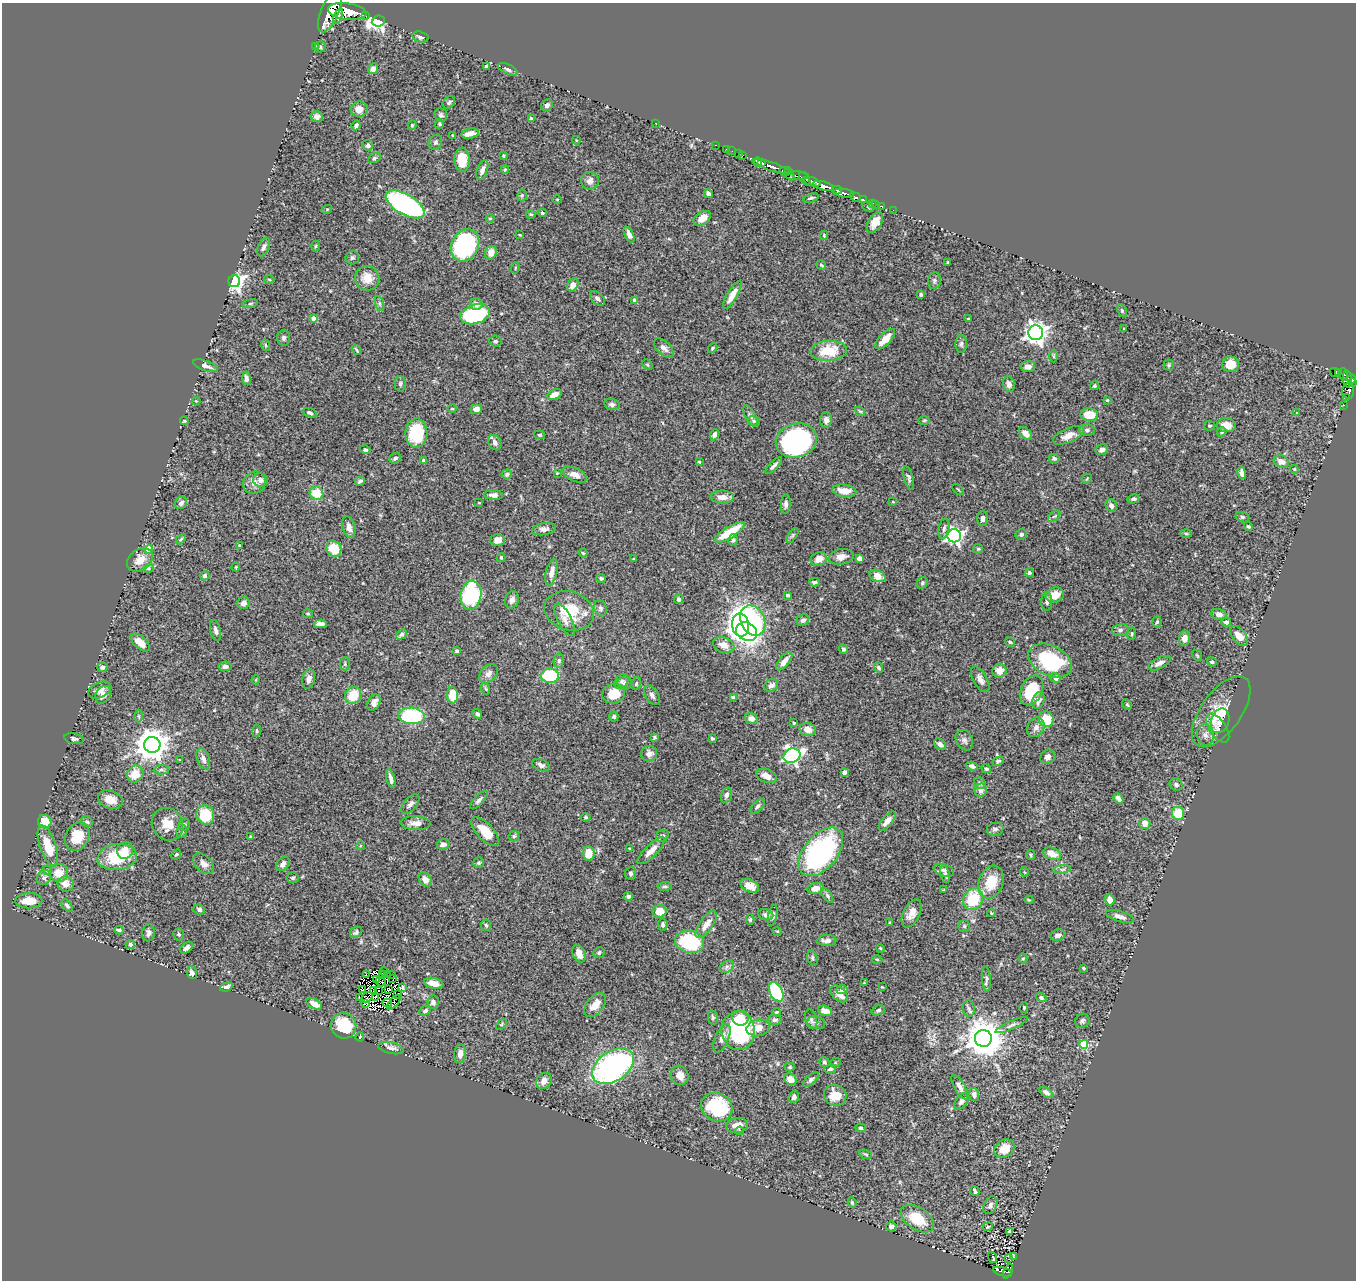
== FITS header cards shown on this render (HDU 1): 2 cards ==
NAXIS1  =                 1354
NAXIS2  =                 1278

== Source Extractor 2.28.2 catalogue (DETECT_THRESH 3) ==
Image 1354 x 1278 px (HDU 1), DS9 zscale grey, 1 PNG px = 1 image px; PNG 1358 x 1282 px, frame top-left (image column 1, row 1278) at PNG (2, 3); each listed source drawn as its Kron ellipse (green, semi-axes under 4 px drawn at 4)
Background 0.886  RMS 0.03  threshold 0.0902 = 3 sigma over >= 5 px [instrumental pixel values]
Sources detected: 503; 9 with non-positive FLUX_AUTO (blend fragments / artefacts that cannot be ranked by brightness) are neither listed nor drawn; the other 494 listed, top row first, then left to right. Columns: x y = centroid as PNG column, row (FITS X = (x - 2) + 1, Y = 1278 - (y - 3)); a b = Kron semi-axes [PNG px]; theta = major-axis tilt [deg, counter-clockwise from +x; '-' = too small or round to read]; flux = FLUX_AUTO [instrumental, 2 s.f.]
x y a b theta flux
330 11 22 9 67 6800
347 11 19 8 -8 5400
338 16 8 3 70 830
365 16 3 3 - 130
378 21 6 5 - 790
420 37 8 5 -16 6.2
315 47 3 2 - 8.9
320 47 6 5 - 3.1
486 66 4 4 - 2.3
373 69 5 5 - 10
508 69 11 4 -24 6.1
449 102 7 5 40 3.9
547 105 6 5 - 5.5
359 109 8 7 - 17
441 115 7 6 - 5.1
317 116 6 5 - 11
531 119 4 3 - 7
655 123 3 2 - 1.7
439 124 4 4 - 2.3
356 125 5 3 - 5
412 125 5 3 - 2.4
470 133 9 5 9 16
453 135 3 3 - 1.6
576 140 4 3 - 1.5
435 142 8 6 60 4.6
368 145 5 5 - 6
715 145 3 2 - 18
726 149 2 2 - 18
732 151 2 2 - 5.5
738 154 2 2 - 20
742 155 3 3 - 53
503 156 3 3 - 1.8
374 158 7 4 28 3.5
462 160 12 7 -86 34
758 162 5 4 - 1100
762 162 4 3 - 670
772 167 21 4 -19 1800
505 169 4 4 - 2.1
482 170 10 5 68 8.8
784 171 5 3 - 140
790 174 7 3 -66 190
796 176 13 4 -2 220
805 179 7 4 -52 550
590 181 9 8 - 9.6
812 182 9 4 -19 720
823 186 10 4 -16 2200
837 190 5 3 - 480
708 193 4 4 - 7.3
844 193 10 4 -8 1500
522 195 6 4 74 3.4
855 197 6 3 -20 220
811 198 8 3 17 3.4
557 199 5 3 - 1.6
863 200 3 3 - 100
872 203 4 3 - 62
405 204 21 10 -30 420
876 204 3 2 - 28
882 206 3 2 - 35
868 207 6 4 -25 3.1
327 209 5 3 - 1.9
893 210 2 2 - 7.2
542 213 4 4 - 2.7
531 214 5 3 - 1.8
490 218 4 3 - 2.4
702 218 9 6 35 18
875 222 11 6 59 17
629 234 9 4 -65 9.9
520 235 4 2 - 1.6
824 235 4 4 - 2.2
465 245 17 13 63 340
316 246 5 3 - 2.3
264 247 10 5 65 6.4
491 253 7 5 68 20
352 258 7 6 - 4.4
948 263 3 2 - 2.1
821 265 5 3 - 2.5
515 268 5 3 - 1.9
367 278 12 12 - 28
269 279 5 3 - 2
234 281 6 6 - 950
934 281 8 6 81 5.2
573 285 7 5 58 13
921 294 3 3 - 3.2
732 295 16 5 59 23
597 298 9 5 -44 6.7
635 301 4 4 - 13
250 303 8 4 9 2.9
379 303 8 3 -71 4
476 304 6 6 - 12
1122 311 7 4 -63 3.2
475 314 15 9 17 180
313 318 4 4 - 13
969 318 3 3 - 2.1
1124 329 3 2 - 1.3
1036 333 7 7 - 1500
284 338 8 6 86 5.5
885 339 13 6 46 27
496 341 6 5 - 3.8
961 344 9 5 88 5.2
265 345 6 3 -70 2.3
664 348 12 6 -43 10
712 348 5 4 - 2.7
356 350 5 2 - 2.5
829 351 18 10 4 58
1054 356 6 4 -88 2.2
1230 364 8 7 - 30
647 365 6 4 -45 2.1
1169 365 5 5 - 2.7
205 366 13 5 -20 9.7
1028 366 7 5 4 11
1334 372 4 3 - 120
1338 372 3 3 - 130
1343 374 6 3 -86 56
246 378 7 4 -79 6.5
1347 379 8 4 -81 500
1352 379 4 4 - 360
1352 382 4 3 - 300
400 384 7 6 - 4.8
1009 384 8 6 -79 9.4
1094 386 4 4 - 2.9
1348 391 8 6 87 140
554 394 8 4 26 16
1347 398 4 3 - 17
1107 400 4 3 - 1.6
196 401 4 4 - 2
612 404 8 5 -9 5.7
1343 405 3 2 - 18
452 409 5 3 - 1.8
476 409 6 5 - 13
860 411 5 4 - 2.4
310 413 7 4 -20 4.6
1297 413 3 3 - 1.7
1089 415 9 6 -2 43
751 416 12 5 -61 7.1
826 420 8 6 88 7.2
924 420 6 4 1 2.4
184 421 4 3 - 2.1
754 421 6 5 - 3.6
1226 425 9 7 -7 26
1209 426 5 5 - 2.8
1087 430 8 5 -1 5.1
1222 432 5 4 - 3.4
416 433 14 11 90 84
1026 433 8 5 -44 15
540 435 5 4 - 2.9
714 435 6 4 69 7.9
1068 435 16 7 24 19
796 441 21 17 16 370
495 442 8 6 -64 8.9
1102 449 6 5 - 7.7
365 450 5 4 - 4.1
395 458 6 5 - 5.4
1054 458 5 4 - 4.2
424 461 4 4 - 5.2
699 462 4 3 - 2.2
1281 462 8 6 -23 15
774 466 11 3 45 5.5
1294 469 4 4 - 1.9
557 473 4 4 - 1.8
1242 473 6 3 -79 8.8
507 474 5 5 - 4.6
575 475 13 6 -24 14
909 478 12 4 -74 5
1087 479 5 2 - 1.4
261 480 7 6 - 9.1
360 481 5 3 - 4
254 483 12 10 37 14
958 489 6 2 -45 1.8
844 491 12 6 -7 24
317 493 7 6 - 42
494 495 9 5 -3 9.8
722 497 12 6 0 17
1133 499 6 4 15 4.2
893 502 4 2 - 1.6
181 503 7 5 50 6.3
479 503 3 3 - 1.5
786 504 10 5 86 6.4
1111 505 6 5 - 6.9
1054 516 7 3 36 2.9
1242 517 7 5 -16 3.7
982 518 7 5 88 6.7
1248 526 5 4 - 3.8
349 527 11 6 -77 13
544 529 12 6 9 8.4
944 529 10 5 79 6.8
730 532 17 6 31 51
1186 533 6 4 -2 2.6
1021 534 6 5 - 5.1
792 535 8 3 55 3.3
954 536 6 6 - 600
181 539 6 3 46 2.4
497 540 7 6 - 15
733 540 6 4 73 4
240 546 3 3 - 2.6
149 549 4 4 - 55
334 549 8 7 - 46
978 549 5 4 - 2.7
583 553 4 4 - 2.6
841 557 12 7 10 14
501 558 4 3 - 2.1
859 558 4 4 - 18
633 559 3 3 - 1.8
819 559 8 6 20 18
140 560 14 10 35 21
236 567 4 3 - 1.6
148 568 5 4 - 2.7
552 572 13 5 76 16
1029 573 4 4 - 3.5
205 576 5 4 - 4.2
877 576 8 6 -23 22
601 578 4 4 - 5.4
815 582 5 3 - 3.4
922 583 6 5 - 3.2
471 595 14 10 82 190
787 595 4 4 - 3.7
1055 595 9 7 18 27
679 599 5 4 - 4.9
512 600 9 7 72 9
1047 601 9 5 86 7
243 603 6 6 - 9.7
600 608 8 6 -65 5.1
569 611 25 19 -17 74
308 614 5 4 - 2.3
1219 614 7 5 -15 9.9
565 620 18 7 -62 12
753 620 16 12 -65 240
803 620 6 5 - 6.5
1157 622 5 4 - 3
1226 622 5 4 - 5.8
320 624 6 4 -2 12
741 625 11 8 -82 2100
216 630 11 5 -77 7.2
1120 630 8 6 10 5.4
747 632 11 9 -29 310
402 634 6 4 46 4.7
1132 634 6 3 82 2.6
1239 636 11 6 -49 22
1184 638 7 5 82 14
140 642 11 6 -42 22
1010 642 5 5 - 3
724 645 11 7 -17 19
843 649 5 4 - 4.9
457 651 3 3 - 4.1
1197 655 6 3 -54 2.2
559 660 7 5 76 4.3
1050 660 23 15 -26 160
784 661 11 5 51 14
1212 662 5 4 - 3.6
1159 663 12 5 25 12
345 664 6 5 - 3.6
225 666 6 5 - 7.4
102 667 5 4 - 7.3
878 667 5 4 - 3.8
999 671 7 7 - 20
488 674 11 7 47 10
550 676 9 7 1 120
1056 678 5 4 - 13
309 679 10 6 78 11
980 679 14 7 -60 11
256 680 4 4 - 1.9
621 681 8 6 52 6.3
625 683 7 6 - 7.2
636 684 6 5 - 3.1
771 685 7 6 - 9.8
486 689 6 4 -71 2.6
100 690 12 7 24 15
1031 690 16 10 64 79
614 694 11 9 19 45
103 695 9 7 56 10
353 695 9 8 - 53
453 695 8 5 -83 46
652 695 11 6 -57 8.1
733 698 4 3 - 5.1
1038 700 8 6 72 10
374 703 8 6 64 14
1127 705 5 3 - 2.8
1221 712 41 20 54 72
477 714 5 4 - 4.5
139 716 6 4 -89 2.7
412 716 13 8 -5 190
614 717 5 5 - 3.2
751 719 6 5 - 10
1046 719 8 7 - 46
1220 721 12 9 73 10
794 723 3 3 - 2.4
1036 727 10 8 59 11
1218 728 17 8 -55 12
808 730 8 6 -14 19
257 731 6 4 84 2.7
1205 735 10 8 -81 11
654 738 4 3 - 2.6
712 738 3 3 - 4.4
74 739 9 5 -12 4.4
964 740 11 8 -63 8
940 744 7 5 -39 9.6
152 745 8 8 - 3700
649 754 8 7 - 10
792 756 8 7 - 560
1048 757 8 7 - 8.8
203 759 11 6 -72 11
179 760 2 2 - 1.4
998 761 6 4 28 3.4
541 765 9 5 -23 6.5
972 766 6 4 -23 8.2
986 769 5 4 - 3.5
161 770 7 5 3 5
844 772 4 4 - 8.2
135 774 9 7 51 35
766 776 11 6 -21 14
391 778 10 4 -75 8.7
980 783 6 5 - 6.2
1176 784 7 6 - 5.3
981 790 7 6 - 8.3
726 795 8 5 72 5.6
110 799 13 9 -19 22
1118 799 6 4 -50 8.9
479 800 11 4 46 6.3
410 804 12 6 50 7.6
757 806 8 5 45 5
1178 813 6 6 - 57
205 815 10 8 -66 82
586 817 5 4 - 2.5
887 821 11 5 51 15
45 822 7 6 - 36
87 822 6 5 - 3.8
416 823 15 7 -2 16
1145 823 5 5 - 16
167 824 17 15 -56 31
184 825 6 5 - 4.1
995 829 8 6 9 6.2
182 831 7 5 79 3.6
485 832 18 8 -46 33
77 836 15 11 61 49
514 836 5 5 - 3.2
662 836 7 5 35 4.1
250 837 4 3 - 1.9
443 844 6 5 - 12
48 846 21 8 -71 51
360 846 4 3 - 1.7
629 848 3 2 - 1.7
125 850 8 8 - 16
651 850 18 6 45 18
821 852 28 17 50 350
589 853 7 6 - 35
176 854 6 4 47 2.8
1052 854 9 6 -21 21
1031 855 5 4 - 2.6
117 857 20 13 6 99
479 863 5 5 - 3
204 864 12 8 -45 12
283 864 8 6 52 7.9
1062 869 9 4 8 4.6
47 870 5 4 - 2.4
944 870 10 6 -18 6.9
1024 872 5 3 - 1.8
59 873 9 9 - 28
631 873 6 5 - 4.1
945 874 9 4 -78 5.4
44 878 8 6 53 5.6
293 878 6 5 - 3.6
425 879 8 5 -55 17
991 882 17 12 70 50
66 884 8 7 - 18
665 886 7 4 5 3.4
750 886 10 6 -25 19
816 888 8 5 11 20
943 890 3 2 - 1.6
827 895 8 4 -55 4.4
628 896 5 4 - 4.8
973 899 11 9 59 81
1029 900 4 3 - 1.8
1110 900 5 5 - 13
29 901 13 7 1 36
67 906 7 4 -51 4.7
199 909 6 5 - 4.2
660 911 7 6 - 26
912 913 15 8 63 18
991 913 4 3 - 2.1
766 915 7 5 -9 5.9
773 916 11 4 77 6.2
1120 916 14 5 -17 13
750 920 5 4 - 2.6
890 923 3 3 - 2.7
663 924 6 4 -82 4.9
706 924 16 6 55 22
486 925 6 5 - 3.4
964 926 6 6 - 3.5
119 930 5 3 - 4.5
777 931 4 3 - 1.7
356 932 7 5 34 4.9
149 933 8 6 86 7.2
179 934 6 5 - 3.8
1058 935 7 5 20 7.9
827 940 9 5 1 11
689 942 14 11 -11 140
130 944 4 4 - 7
187 948 7 4 42 6.4
880 948 4 3 - 1.8
599 953 6 5 - 3.8
579 954 9 6 -65 18
812 958 8 5 -70 3.9
877 959 5 3 - 1.9
1023 959 5 4 - 2.5
727 967 8 5 31 5.8
1083 968 3 3 - 3.3
384 971 4 3 - 1.4
192 973 6 5 - 6.5
366 974 3 2 - 3.4
383 974 3 3 - 1.1
391 974 2 2 - 0.2
387 975 3 2 - 1.3
393 978 3 2 - 7.8
986 979 13 4 -86 5.8
377 980 3 2 - 0.79
381 982 5 2 - 1.4
434 983 10 5 -12 17
864 983 2 2 - 1.3
226 987 6 4 19 7
882 987 2 2 - 1.2
402 988 4 3 - 3
842 989 5 5 - 5.2
362 990 2 2 - 1.5
389 990 3 2 - 3.6
374 991 2 2 - 1.6
378 991 2 2 - 1.6
776 992 10 6 -61 140
839 994 10 6 -43 17
398 995 3 2 - 3.1
359 997 3 2 - 3.7
375 997 3 3 - 3.5
366 998 7 3 41 1.5
1041 998 5 4 - 3.5
394 1002 9 3 47 7.4
433 1002 7 6 - 7.5
387 1003 5 3 - 3.5
314 1004 8 5 -29 14
365 1004 3 2 - 2.5
595 1005 14 8 51 24
969 1008 8 6 -86 5.5
1024 1008 5 4 - 2.3
878 1010 7 5 20 4.2
425 1011 6 4 27 5
825 1011 7 4 -19 16
776 1012 4 3 - 2.4
713 1017 7 5 -80 4.5
740 1018 8 7 - 28
811 1019 10 5 -75 6.1
775 1020 7 5 -3 5.8
1082 1021 7 7 - 5.1
816 1023 9 6 -11 6.4
501 1024 6 4 47 2.4
1012 1025 17 4 24 7.2
344 1026 13 12 - 80
758 1028 12 8 10 24
738 1031 19 16 -84 210
360 1037 4 3 - 2.3
722 1038 15 7 68 12
983 1038 8 8 - 6000
1084 1044 4 4 - 110
391 1048 13 5 -12 9.3
460 1054 9 6 84 13
824 1062 5 4 - 3.5
835 1063 5 3 - 2.1
613 1066 23 15 34 530
790 1067 5 4 - 2.7
830 1069 6 4 16 3.8
680 1075 10 8 -67 15
790 1079 6 5 - 14
811 1079 10 4 42 5.5
544 1081 9 7 50 14
960 1087 14 5 -60 8.3
1046 1092 8 4 -35 8.4
835 1095 11 10 - 30
974 1095 6 5 - 7.5
794 1097 6 5 - 6.2
961 1101 9 5 49 6
717 1107 16 14 -28 120
737 1125 11 7 10 18
861 1128 5 4 - 3.7
739 1131 4 4 - 2.8
1004 1149 11 8 34 35
866 1154 7 4 -18 2.5
975 1191 5 3 - 4.4
852 1203 5 3 - 2.9
990 1205 9 6 65 7.4
917 1219 18 11 -33 60
891 1226 5 5 - 7.6
988 1227 5 4 - 2.3
1009 1231 4 3 - 4.4
1013 1256 3 2 - 1.4
993 1258 6 3 -73 6.3
1009 1259 2 2 - 1.8
1008 1271 8 4 65 110
1002 1272 9 3 -14 88
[9 non-positive-flux detections neither listed nor drawn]